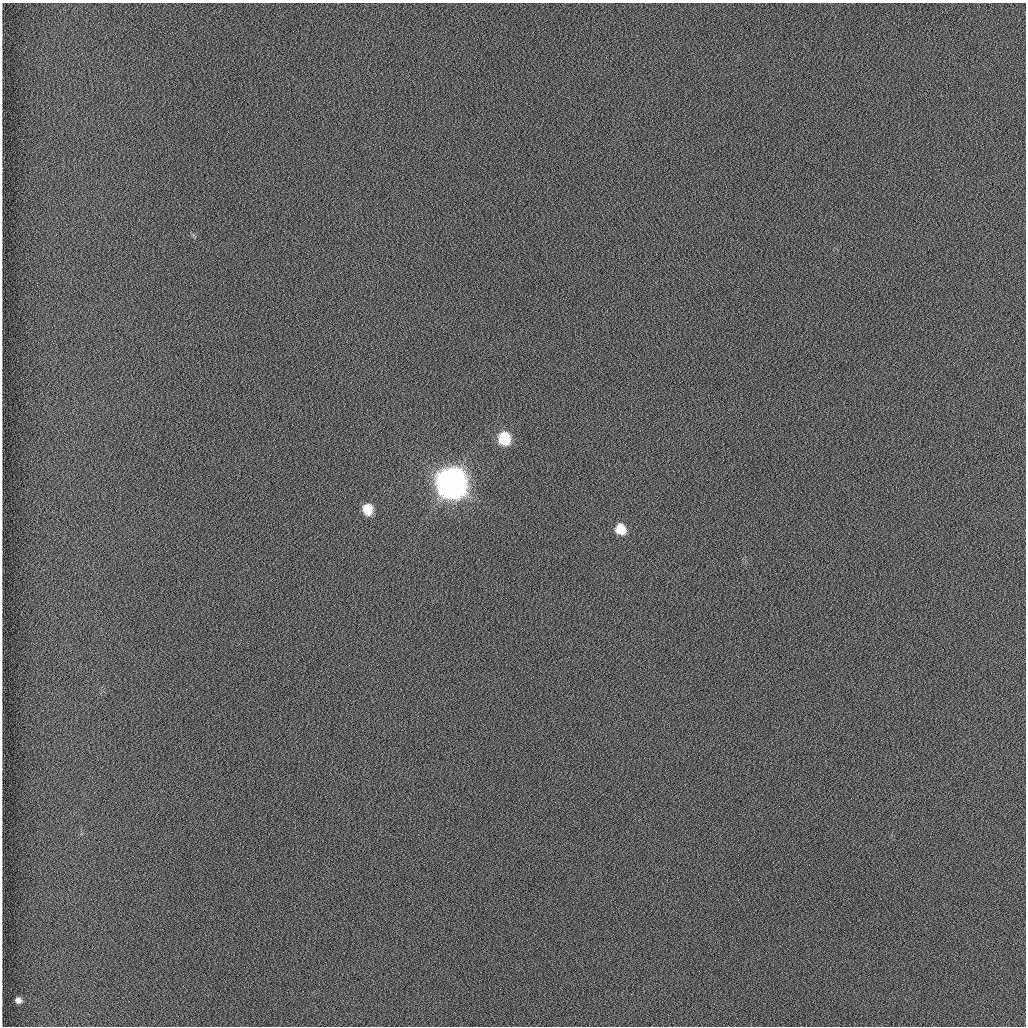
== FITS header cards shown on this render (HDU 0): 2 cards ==
NAXIS1  =                 1024 /fastest changing axis
NAXIS2  =                 1024 /next to fastest changing axis

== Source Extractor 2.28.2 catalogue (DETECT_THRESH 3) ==
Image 1024 x 1024 px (HDU 0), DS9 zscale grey, 1 PNG px = 1 image px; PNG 1028 x 1028 px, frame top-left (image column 1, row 1024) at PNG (2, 3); no overlay
Background 1260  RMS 6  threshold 18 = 3 sigma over >= 5 px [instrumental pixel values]
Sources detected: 5; all 5 listed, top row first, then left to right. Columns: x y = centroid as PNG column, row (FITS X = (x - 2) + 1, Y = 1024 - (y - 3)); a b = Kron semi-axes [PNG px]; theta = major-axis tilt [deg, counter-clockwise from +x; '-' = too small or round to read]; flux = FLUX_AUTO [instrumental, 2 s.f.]
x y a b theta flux
504 438 10 8 -70 2.1e+04
451 483 12 11 - 1.1e+06
368 509 9 8 - 8.8e+03
621 529 10 8 -67 8.5e+03
18 1000 6 5 - 1.9e+03